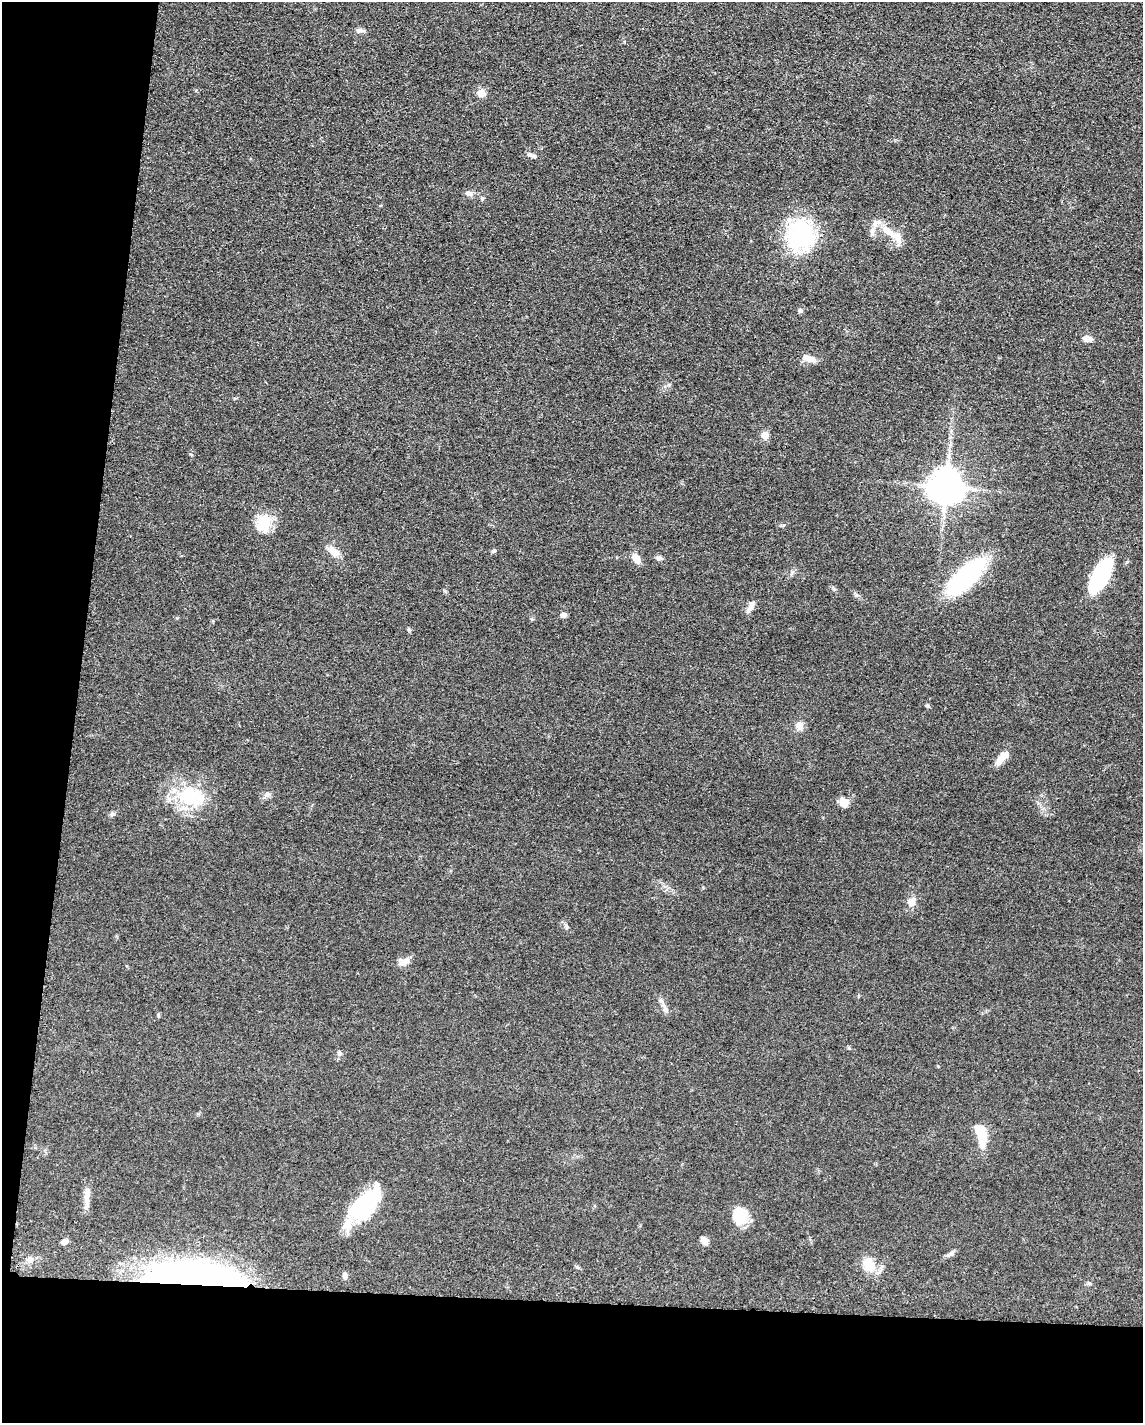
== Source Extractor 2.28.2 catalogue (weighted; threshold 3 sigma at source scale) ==
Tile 9 of 4 x 3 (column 1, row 3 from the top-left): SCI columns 16-1156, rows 229-1649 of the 4592 x 4659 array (HDU 1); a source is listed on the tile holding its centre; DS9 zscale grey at full resolution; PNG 1145 x 1425 px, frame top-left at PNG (2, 2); no overlay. Shown black and unused: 15% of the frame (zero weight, under 3 of 5 exposures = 4% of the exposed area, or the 3 px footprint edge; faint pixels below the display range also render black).
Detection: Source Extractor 2.28.2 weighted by HDU 2 'WHT'; one run over the whole footprint, this tile lists its part. Background 0.0477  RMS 0.0055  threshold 0.0247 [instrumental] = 3 sigma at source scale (4.5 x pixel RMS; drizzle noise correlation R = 1.50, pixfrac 1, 0.05/0.05 arcsec/px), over >= 5 px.
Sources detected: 49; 2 inside a brighter object's white glare — not listed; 3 inside a brighter listed object's ellipse — not listed separately; the other 44 listed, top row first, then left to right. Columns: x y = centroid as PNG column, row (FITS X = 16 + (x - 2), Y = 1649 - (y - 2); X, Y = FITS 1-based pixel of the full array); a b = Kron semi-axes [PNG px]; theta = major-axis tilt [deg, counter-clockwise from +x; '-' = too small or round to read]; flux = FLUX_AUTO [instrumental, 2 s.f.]
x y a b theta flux
359 30 10 6 2 1.8
481 93 5 5 - 11
529 155 9 7 -21 1.8
468 193 10 7 -9 2.1
872 231 12 6 87 2.2
888 231 25 9 -39 8.5
801 234 34 26 75 51
800 310 6 5 - 1
1087 338 13 8 -16 2.9
809 358 19 7 -17 3.9
765 435 5 5 - 12
946 487 10 10 - 1200
264 522 20 17 55 11
494 551 6 4 19 0.7
334 552 15 9 -41 5.2
636 558 11 7 -55 5
659 558 8 5 -7 1.4
1101 575 35 14 61 44
966 577 36 14 45 81
752 603 13 8 72 2.9
564 615 7 6 - 1.6
800 726 9 8 - 3.7
1003 756 20 8 42 5.7
267 795 10 6 27 2
188 796 31 26 -16 30
844 803 12 9 -57 4.5
112 814 5 5 - 0.98
911 902 10 8 56 4.3
567 926 6 5 - 0.94
405 961 14 9 38 3.2
665 1009 16 6 -63 2.7
158 1015 5 5 - 0.68
339 1053 7 6 - 1.2
981 1134 27 10 -80 15
87 1196 19 7 80 4.2
365 1205 37 18 51 50
741 1216 20 14 -80 10
704 1240 8 6 -57 3.8
64 1242 6 5 - 2.4
951 1254 13 5 25 1.8
30 1259 7 7 - 2.7
869 1265 18 15 -64 9.5
345 1276 7 5 -88 2
193 1278 73 20 -4 310
Overlapping masked pixels (flux is a lower limit): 1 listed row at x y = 193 1278
Unlisted compact peaks at least as high as the median listed source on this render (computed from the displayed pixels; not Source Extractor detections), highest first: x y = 928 706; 482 198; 834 589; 409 630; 445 591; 783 525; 849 1048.